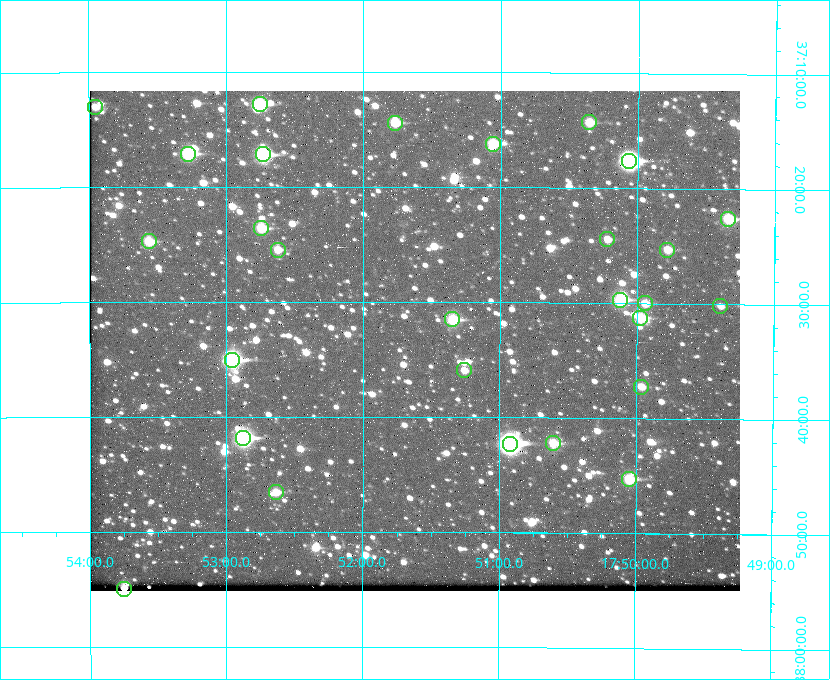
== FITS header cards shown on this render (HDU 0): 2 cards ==
NAXIS1  =                  650 / Width of table row in bytes
NAXIS2  =                  500 / Number of rows in table

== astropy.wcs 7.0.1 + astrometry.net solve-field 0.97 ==
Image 650 x 500 px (HDU 0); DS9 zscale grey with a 90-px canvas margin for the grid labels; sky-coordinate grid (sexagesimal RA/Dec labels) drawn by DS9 from the SOLVED WCS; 28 Tycho-2 reference stars matched to detected sources circled (green)
Header WCS: none
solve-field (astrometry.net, Tycho-2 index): SOLVED blind (the file carries no WCS)
Solved WCS: RA---TAN-SIP/DEC--TAN-SIP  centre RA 17:51:37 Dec +37:33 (267.91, +37.56 deg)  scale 5.22 arcsec/px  FOV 56.5' x 43.5'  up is +180 deg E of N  parity flipped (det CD > 0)
(file carries no celestial WCS; the grid is the blind solution)
Tycho-2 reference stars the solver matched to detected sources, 28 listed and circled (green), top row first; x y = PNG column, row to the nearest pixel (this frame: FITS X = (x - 90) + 1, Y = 500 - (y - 91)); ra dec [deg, ICRS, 3 dp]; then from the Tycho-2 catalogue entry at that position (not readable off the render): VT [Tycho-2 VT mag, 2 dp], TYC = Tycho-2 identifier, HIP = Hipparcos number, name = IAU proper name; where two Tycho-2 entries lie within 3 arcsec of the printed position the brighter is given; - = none
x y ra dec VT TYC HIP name
260 104 268.189 +37.213 9.71 2620-542-1 - -
95 107 268.489 +37.217 11.29 2620-732-1 - -
589 122 267.589 +37.238 11.09 2619-212-1 - -
395 123 267.943 +37.240 10.39 2620-505-1 - -
493 144 267.764 +37.270 10.17 2620-784-1 - -
188 154 268.319 +37.285 9.88 2620-536-1 - -
263 154 268.183 +37.286 8.98 2620-786-1 87506 -
629 161 267.517 +37.293 8.96 2619-379-1 - -
728 219 267.335 +37.377 10.60 2619-634-1 - -
261 228 268.186 +37.393 10.44 2620-175-1 - -
607 239 267.555 +37.408 11.50 2619-358-1 - -
149 241 268.392 +37.412 10.60 2620-800-1 - -
278 250 268.156 +37.424 11.25 2620-712-1 - -
667 250 267.445 +37.422 11.17 2619-451-1 - -
620 300 267.531 +37.495 10.07 2619-274-1 - -
645 303 267.485 +37.500 11.33 2619-40-1 - -
720 306 267.347 +37.503 12.15 3088-638-1 - -
640 318 267.494 +37.522 10.35 3088-270-1 - -
452 319 267.836 +37.525 9.96 3089-889-1 - -
232 360 268.239 +37.584 8.64 3089-755-1 - -
464 370 267.815 +37.598 11.54 3089-1081-1 - -
641 387 267.491 +37.621 11.40 3088-1284-1 - -
243 438 268.219 +37.697 8.93 3089-671-1 - -
553 443 267.652 +37.703 11.04 3089-693-1 - -
510 444 267.730 +37.705 8.13 3089-1203-1 87349 -
629 479 267.512 +37.755 10.10 3089-2332-1 - -
276 492 268.159 +37.775 11.22 3089-2245-1 - -
124 589 268.439 +37.916 9.61 3089-2268-1 - -